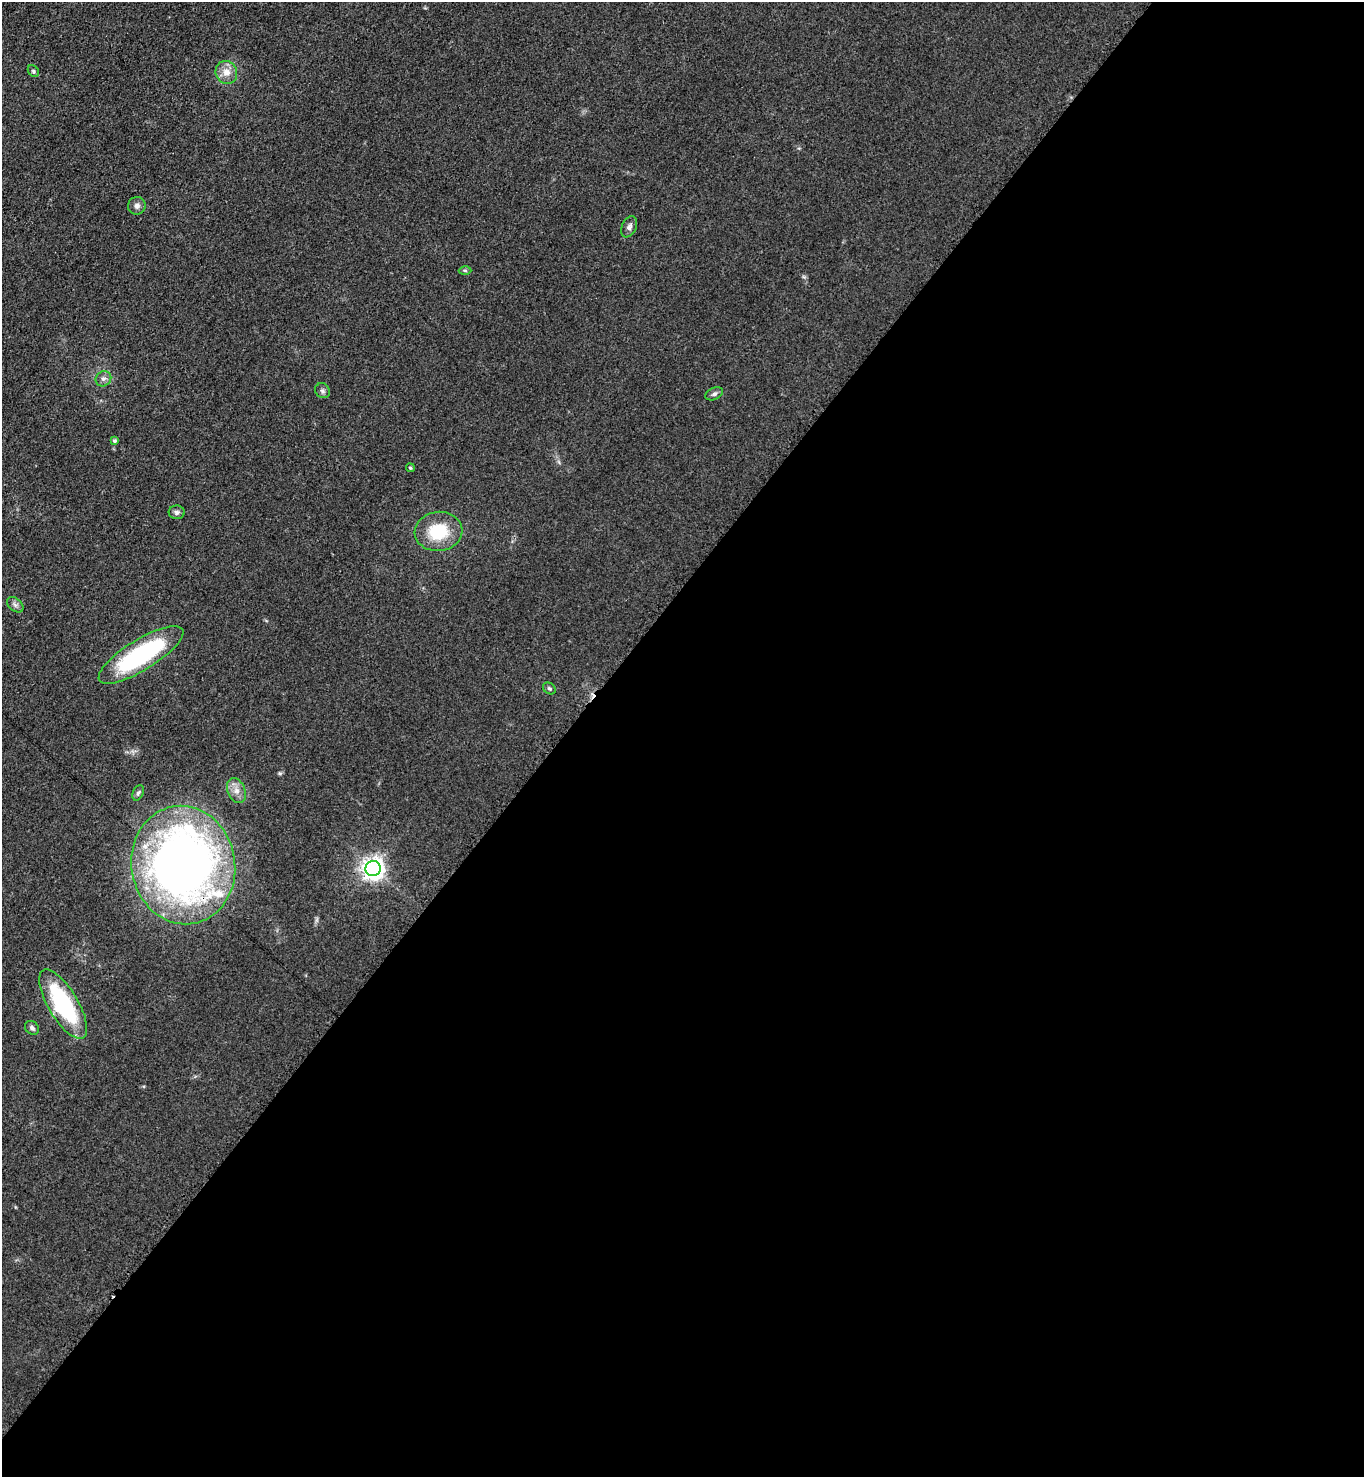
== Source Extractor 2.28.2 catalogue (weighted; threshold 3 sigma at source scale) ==
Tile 12 of 4 x 4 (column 4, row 3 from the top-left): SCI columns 4456-5817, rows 1542-3016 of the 6048 x 6031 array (HDU 1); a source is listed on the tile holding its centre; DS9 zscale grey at full resolution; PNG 1366 x 1479 px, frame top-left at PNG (2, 2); each listed source drawn as its Kron ellipse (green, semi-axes under 4 px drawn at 4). Shown black and unused: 59% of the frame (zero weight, under 3 of 4 exposures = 7% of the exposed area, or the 3 px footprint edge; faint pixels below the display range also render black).
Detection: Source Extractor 2.28.2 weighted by HDU 2 'WHT'; one run over the whole footprint, this tile lists its part. Background 0.0644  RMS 0.0073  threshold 0.0327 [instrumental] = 3 sigma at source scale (4.5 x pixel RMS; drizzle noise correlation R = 1.50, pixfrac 1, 0.05/0.05 arcsec/px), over >= 5 px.
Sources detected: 22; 1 cosmic-ray / hot-pixel residue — neither listed nor drawn; the other 21 listed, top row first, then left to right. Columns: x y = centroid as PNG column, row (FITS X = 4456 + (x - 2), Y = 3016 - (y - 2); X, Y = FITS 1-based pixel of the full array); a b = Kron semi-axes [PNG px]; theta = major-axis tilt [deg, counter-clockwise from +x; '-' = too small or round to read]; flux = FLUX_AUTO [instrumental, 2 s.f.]
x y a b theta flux
33 71 6 5 - 1.3
226 72 12 10 -63 7.3
137 206 9 8 - 2.8
629 227 11 7 65 3
465 270 6 4 -1 1
103 379 8 7 - 2.6
323 391 8 7 - 1.9
714 394 9 6 23 2
114 441 4 4 - 1.6
410 468 4 4 - 1
177 512 8 7 - 2.2
438 531 24 19 5 32
15 605 9 6 -40 2.4
141 655 49 15 32 100
549 689 7 5 -36 1.5
236 790 13 8 -67 6
138 793 8 5 65 1.7
183 865 59 52 -79 570
373 869 8 7 - 540
63 1004 39 15 -59 85
32 1028 8 6 -45 2.1
Overlapping masked pixels (flux is a lower limit): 1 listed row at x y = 183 865